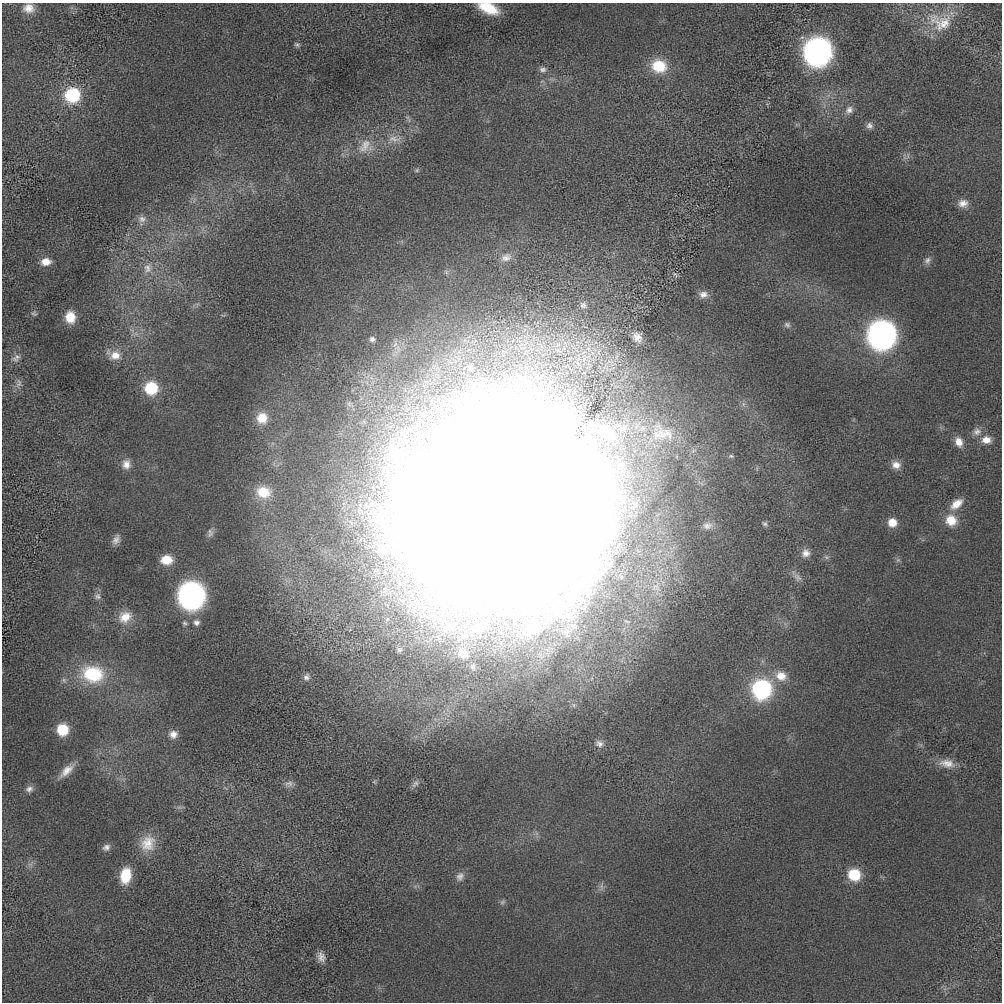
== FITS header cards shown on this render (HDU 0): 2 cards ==
NAXIS1  =                 1000 / length of data axis 1
NAXIS2  =                 1000 / length of data axis 2

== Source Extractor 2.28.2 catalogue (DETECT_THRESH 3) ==
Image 1000 x 1000 px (HDU 0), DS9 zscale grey, 1 PNG px = 1 image px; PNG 1004 x 1004 px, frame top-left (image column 1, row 1000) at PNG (2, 3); no overlay
Background 7.79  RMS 220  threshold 674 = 3 sigma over >= 5 px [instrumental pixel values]
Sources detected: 84; all 84 listed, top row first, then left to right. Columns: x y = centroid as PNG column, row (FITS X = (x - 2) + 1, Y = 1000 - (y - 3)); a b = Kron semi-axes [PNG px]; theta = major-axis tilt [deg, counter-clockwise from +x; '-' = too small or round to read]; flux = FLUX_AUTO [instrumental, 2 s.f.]
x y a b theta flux
29 8 13 11 -2 1.5e+05
488 8 20 9 -21 4.9e+05
940 22 38 26 -15 6.5e+05
297 45 7 5 -10 3.1e+04
818 52 13 13 - 1.3e+07
659 66 17 14 -16 5.1e+05
543 69 10 7 -5 5.7e+04
72 95 10 9 - 1.4e+06
849 110 11 9 48 8.8e+04
869 126 9 9 - 6.1e+04
394 139 20 9 -4 1.5e+05
365 146 23 13 55 2.3e+05
417 170 6 5 - 2.3e+04
963 203 13 10 6 1.2e+05
142 219 12 9 -1 9.5e+04
506 257 16 11 24 1.3e+05
927 260 10 8 67 6.1e+04
46 262 11 8 5 1.7e+05
148 268 15 12 -89 1.7e+05
675 275 11 5 -43 4.1e+04
703 294 12 9 2 1.0e+05
583 305 9 8 - 5.4e+04
34 314 8 6 -25 3.0e+04
70 317 12 10 -86 3.0e+05
787 325 9 7 -19 4.5e+04
882 335 13 13 - 1.4e+07
637 337 15 12 -57 1.6e+05
372 339 6 5 - 4.3e+04
115 355 14 12 14 2.0e+05
16 358 14 9 38 9.1e+04
19 383 12 7 82 7.3e+04
151 388 10 9 - 8.8e+05
262 418 12 12 - 2.6e+05
593 427 29 19 6 4.5e+05
977 432 12 10 22 1.0e+05
606 433 31 19 -36 4.7e+05
663 433 35 19 -2 4.6e+05
986 440 13 10 -2 1.6e+05
959 442 12 9 -68 1.5e+05
394 450 36 23 -52 1.0e+06
126 464 12 11 - 1.3e+05
896 465 12 9 -18 1.3e+05
263 492 19 15 -13 3.7e+05
503 501 126 114 59 1.9e+08
956 504 18 10 39 2.1e+05
580 516 16 15 - 1.7e+07
951 520 14 13 - 2.9e+05
892 522 9 8 - 2.3e+05
765 524 8 6 -46 3.7e+04
707 526 13 9 8 8.2e+04
210 533 12 8 83 6.8e+04
116 540 12 8 59 8.6e+04
806 553 10 10 - 9.8e+04
166 560 12 9 1 2.9e+05
898 560 6 6 - 3.5e+04
797 577 14 7 -38 6.9e+04
191 595 13 13 - 1.2e+07
98 596 9 9 - 6.3e+04
125 617 17 14 27 2.5e+05
196 622 9 8 - 6.9e+04
185 623 7 6 - 3.2e+04
399 650 7 7 - 4.3e+04
463 653 19 15 -30 3.0e+05
93 674 27 20 -7 9.2e+05
781 676 15 12 -23 2.2e+05
306 677 9 8 - 6.6e+04
762 689 11 11 - 3.2e+06
62 730 8 8 - 6.5e+05
173 734 9 9 - 1.0e+05
599 743 11 9 -28 8.1e+04
947 763 22 11 -11 2.0e+05
66 771 21 9 43 1.8e+05
289 784 12 9 10 7.0e+04
415 784 12 7 47 6.3e+04
29 789 11 8 23 7.6e+04
148 843 22 18 64 3.2e+05
106 847 10 8 27 6.9e+04
30 864 7 4 -18 3.6e+04
854 875 10 9 - 6.7e+05
125 876 15 10 83 4.7e+05
460 877 12 9 59 8.1e+04
602 886 9 4 -81 4.4e+04
502 902 8 6 22 3.2e+04
321 957 12 9 -75 1.0e+05
At the frame edge (FLAGS 8, measured only in part): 1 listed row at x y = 488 8